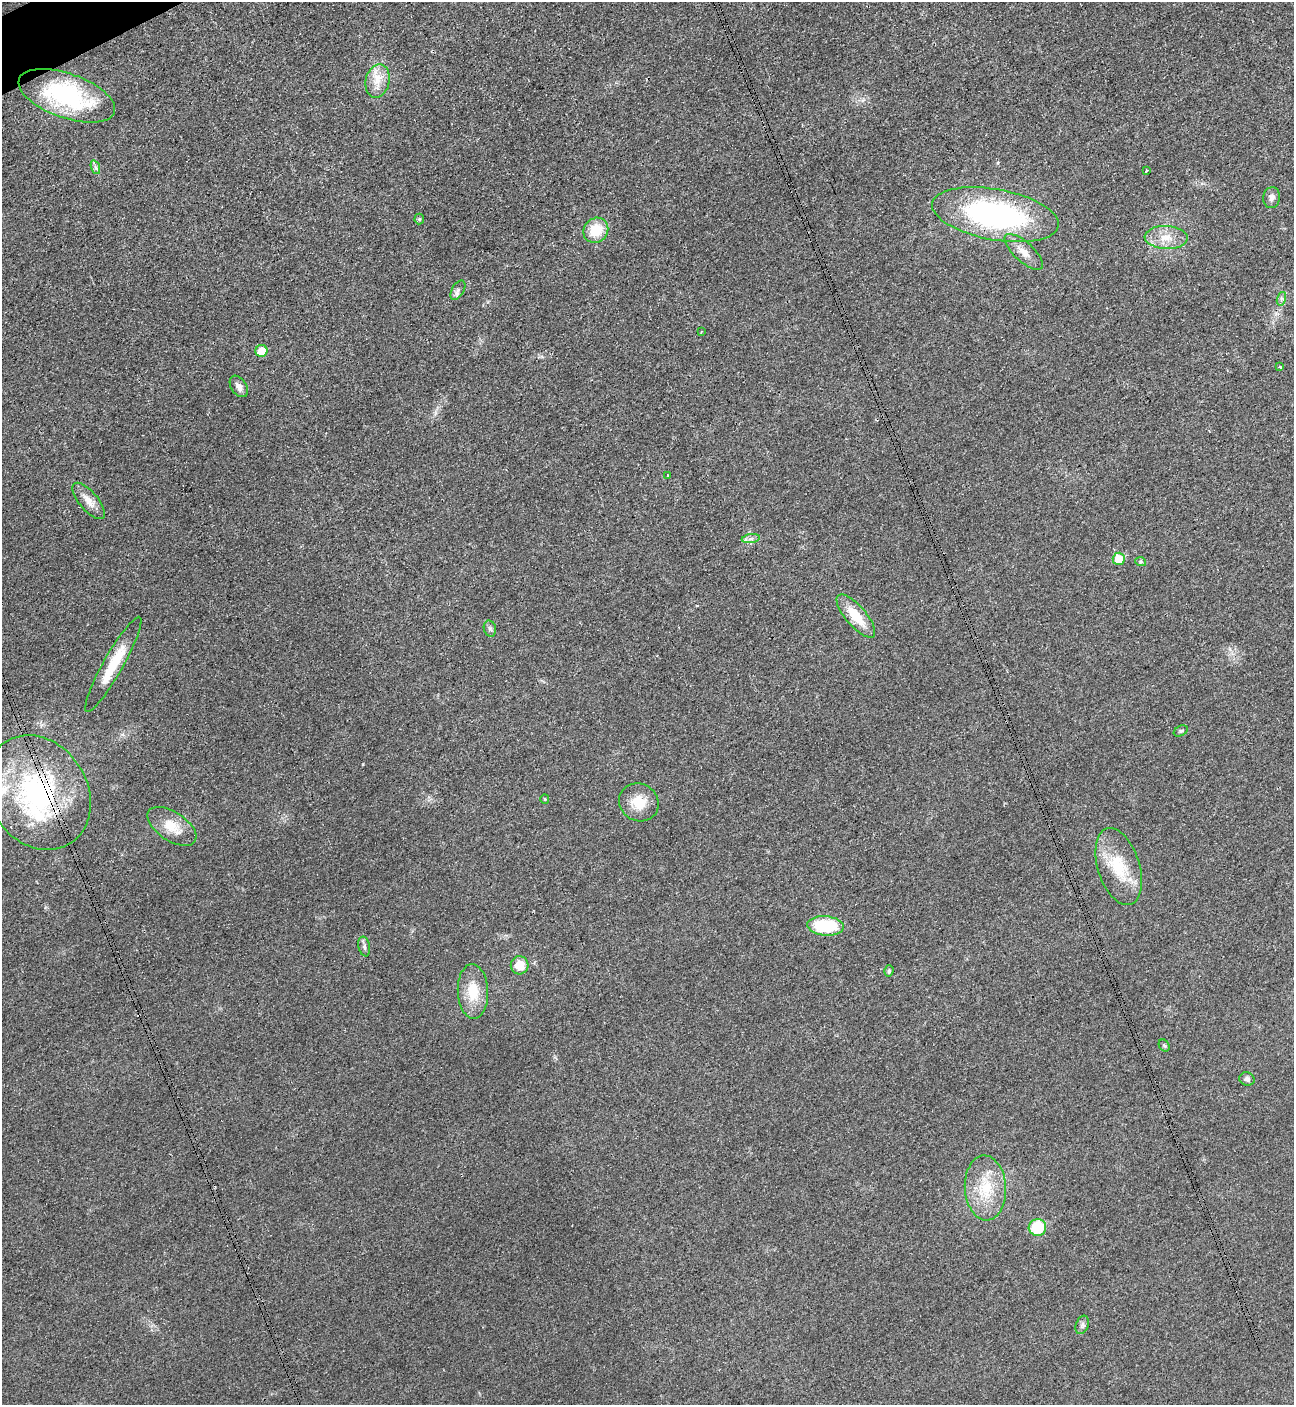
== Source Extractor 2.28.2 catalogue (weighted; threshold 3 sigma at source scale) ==
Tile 11 of 4 x 4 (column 3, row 3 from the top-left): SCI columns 2744-4035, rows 1425-2827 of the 5627 x 5645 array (HDU 1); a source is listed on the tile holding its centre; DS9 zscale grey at full resolution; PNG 1296 x 1407 px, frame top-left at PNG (2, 2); each listed source drawn as its Kron ellipse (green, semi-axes under 4 px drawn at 4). Shown black and unused: <1% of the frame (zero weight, under 3 of 4 exposures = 1% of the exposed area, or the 3 px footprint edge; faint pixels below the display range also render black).
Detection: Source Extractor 2.28.2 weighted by HDU 2 'WHT'; one run over the whole footprint, this tile lists its part. Background 0.035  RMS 0.0048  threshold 0.0217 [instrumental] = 3 sigma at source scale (4.5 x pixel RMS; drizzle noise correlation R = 1.50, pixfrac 1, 0.05/0.05 arcsec/px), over >= 5 px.
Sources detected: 44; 2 cosmic-ray / hot-pixel residue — neither listed nor drawn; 2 inside a brighter listed object's ellipse — not listed separately; the other 40 listed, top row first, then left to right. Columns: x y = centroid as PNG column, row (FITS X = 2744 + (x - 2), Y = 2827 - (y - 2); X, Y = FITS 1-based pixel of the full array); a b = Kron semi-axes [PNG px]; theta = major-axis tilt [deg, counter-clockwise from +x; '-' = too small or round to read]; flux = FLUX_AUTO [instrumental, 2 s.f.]
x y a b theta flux
378 81 17 12 76 7.3
67 96 51 22 -19 58
95 167 7 4 -70 1.2
1147 171 3 3 - 0.67
1272 198 10 8 84 2.3
995 215 64 25 -10 110
419 219 5 5 - 0.74
596 230 13 12 - 13
1166 237 21 11 -3 7.7
1024 252 24 9 -42 5.6
458 290 11 6 60 1.7
1281 299 7 4 72 1.1
701 332 4 2 - 0.46
261 351 6 6 - 9.3
1280 367 3 3 - 1.2
239 386 12 7 -56 2.6
668 476 3 3 - 0.9
89 501 22 9 -50 5.3
751 539 9 4 8 1.5
1119 559 6 6 - 9.7
1141 562 5 3 - 0.56
856 616 27 10 -49 12
490 629 8 6 -74 1.2
113 664 54 9 61 16
1181 731 7 5 27 0.94
38 792 60 49 -56 92
545 799 5 4 - 0.54
639 802 20 18 -30 10
172 826 28 14 -34 10
1119 867 40 21 -73 20
825 926 18 9 -4 27
364 946 10 5 -78 1.4
520 965 9 9 - 6.7
889 971 5 4 - 0.85
473 991 27 15 -87 13
1164 1045 6 5 - 0.7
1247 1079 8 6 -24 1.6
985 1188 32 20 -87 20
1037 1227 9 8 - 20
1082 1325 9 6 68 1.3
Overlapping masked pixels (flux is a lower limit): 1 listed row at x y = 38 792
Unlisted compact peaks at least as high as the median listed source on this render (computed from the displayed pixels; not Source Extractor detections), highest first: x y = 363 764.